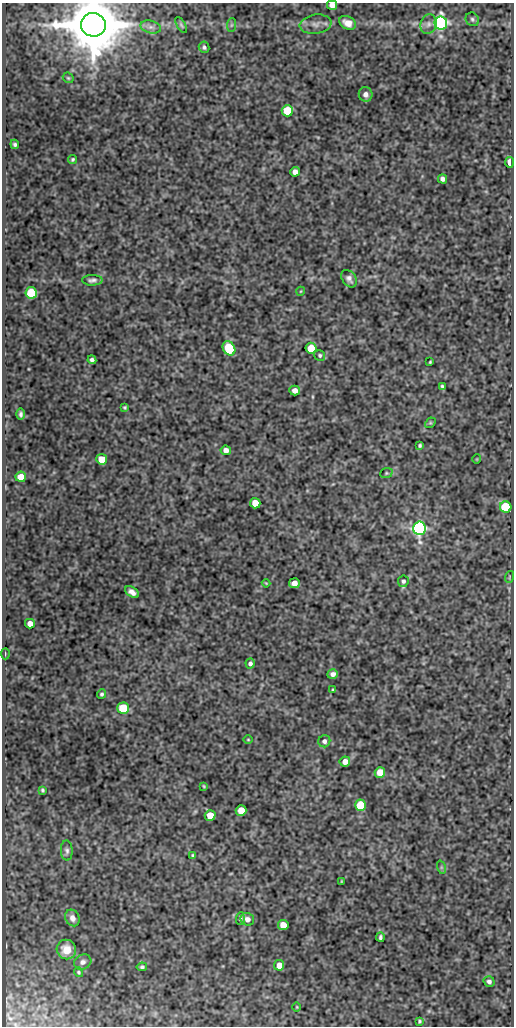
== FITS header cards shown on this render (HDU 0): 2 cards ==
NAXIS1  =                  512
NAXIS2  =                 1024

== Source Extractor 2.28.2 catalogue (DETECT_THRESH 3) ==
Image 512 x 1024 px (HDU 0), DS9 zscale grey, 1 PNG px = 1 image px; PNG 516 x 1028 px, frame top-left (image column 1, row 1024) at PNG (2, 3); each listed source drawn as its Kron ellipse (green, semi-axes under 4 px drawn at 4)
Background 95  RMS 0.53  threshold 1.6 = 3 sigma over >= 5 px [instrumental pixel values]
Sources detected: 80; all 80 listed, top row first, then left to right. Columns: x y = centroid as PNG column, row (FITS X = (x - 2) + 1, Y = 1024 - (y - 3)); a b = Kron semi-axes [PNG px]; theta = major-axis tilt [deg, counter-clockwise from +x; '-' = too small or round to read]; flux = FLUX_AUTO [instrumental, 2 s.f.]
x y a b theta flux
332 5 5 4 - 250
472 19 7 6 - 80
348 23 9 6 -26 260
441 23 6 6 - 12000
316 24 16 9 8 250
428 24 10 8 74 190
93 25 12 12 - 320000
181 25 9 3 -59 55
231 25 7 4 88 71
151 27 10 6 -15 140
204 47 6 5 - 75
68 78 6 4 -44 50
366 94 7 6 - 160
287 111 5 5 - 1500
15 144 5 4 - 73
73 159 4 3 - 56
510 162 5 3 - 410
295 172 5 4 - 200
443 179 4 4 - 130
349 279 10 6 -55 150
92 280 10 5 1 130
301 291 4 3 - 27
31 293 6 5 - 1700
229 348 7 5 -57 1700
311 348 5 5 - 920
320 355 6 5 - 62
92 360 4 4 - 91
430 362 3 3 - 35
442 386 4 3 - 63
295 390 5 4 - 220
125 407 4 3 - 47
21 414 6 3 -90 88
430 423 6 4 43 42
420 445 4 3 - 53
226 450 5 4 - 190
102 459 5 5 - 640
477 459 5 3 - 26
386 473 6 5 - 50
21 477 5 5 - 510
255 503 5 5 - 530
506 507 6 5 - 2300
419 528 6 6 - 16000
509 577 6 3 72 42
403 581 6 5 - 90
266 583 4 2 - 31
294 583 5 5 - 260
132 592 8 4 -34 180
30 624 5 5 - 270
5 654 6 3 90 32
250 663 5 4 - 100
333 674 5 4 - 150
333 690 3 3 - 41
102 694 5 4 - 61
123 708 6 5 - 1500
248 740 4 3 - 30
324 741 6 6 - 110
345 762 5 5 - 250
380 772 5 5 - 440
204 786 4 3 - 36
42 790 4 3 - 54
361 805 6 5 - 1800
241 810 5 5 - 490
210 815 5 5 - 510
67 851 10 6 -88 110
193 855 3 3 - 46
441 867 7 4 -72 53
341 881 3 2 - 24
72 918 8 7 - 210
240 919 6 4 85 70
247 919 7 6 - 160
283 925 5 5 - 540
380 937 4 3 - 72
66 949 10 9 - 480
83 962 9 7 26 150
279 965 5 5 - 320
142 967 5 4 - 61
78 972 5 4 - 47
489 982 5 5 - 110
297 1007 5 3 - 30
419 1021 3 3 - 46
At the frame edge (FLAGS 8, measured only in part): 2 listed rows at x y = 332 5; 93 25

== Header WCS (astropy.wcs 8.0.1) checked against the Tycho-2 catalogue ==
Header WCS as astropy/WCSLIB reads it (CRVAL/CRPIX/CD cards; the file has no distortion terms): RA---SIN/DEC--SIN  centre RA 14:02:31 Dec +54:32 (210.63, +54.53 deg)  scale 1 arcsec/px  FOV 8.5' x 17.1'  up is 0 deg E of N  parity normal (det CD < 0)
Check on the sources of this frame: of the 60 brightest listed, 3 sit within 1.5 arcsec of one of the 5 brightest Tycho-2 stars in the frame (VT <= 11.99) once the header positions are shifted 0.43 arcsec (0.41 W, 0.13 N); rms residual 0.49 arcsec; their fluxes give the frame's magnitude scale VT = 21.96 - 2.5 log10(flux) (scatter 0.11 mag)
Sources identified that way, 3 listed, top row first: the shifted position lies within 1.5 arcsec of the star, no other Tycho-2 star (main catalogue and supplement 1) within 3.0 arcsec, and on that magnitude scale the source's flux lands within +1.5 / -3 mag of the star's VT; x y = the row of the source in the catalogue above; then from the Tycho-2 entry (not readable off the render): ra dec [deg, ICRS J2000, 3 dp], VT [Tycho-2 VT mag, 2 dp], TYC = Tycho-2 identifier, HIP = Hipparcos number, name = IAU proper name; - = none
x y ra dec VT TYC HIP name
441 23 210.541 +54.667 11.77 3852-201-1 - -
93 25 210.708 +54.666 8.09 3852-267-1 68621 -
419 528 210.552 +54.526 11.90 3852-519-1 - -